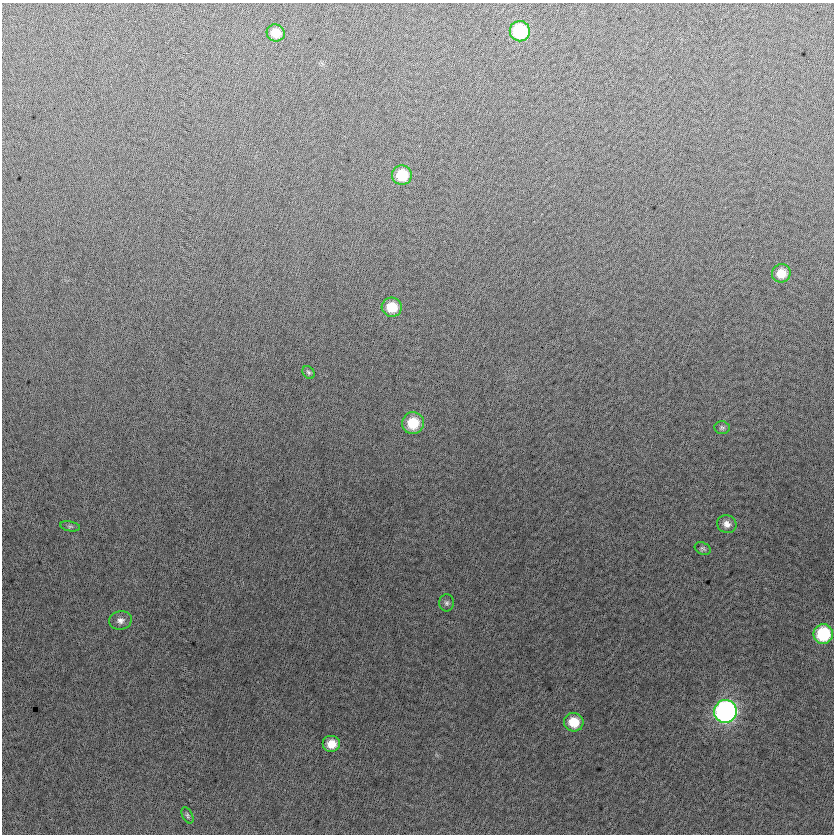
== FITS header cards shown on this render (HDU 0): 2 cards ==
NAXIS1  =                  832
NAXIS2  =                  832

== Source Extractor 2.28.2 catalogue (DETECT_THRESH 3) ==
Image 832 x 832 px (HDU 0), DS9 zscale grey, 1 PNG px = 1 image px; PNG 836 x 836 px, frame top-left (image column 1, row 832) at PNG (2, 3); each listed source drawn as its Kron ellipse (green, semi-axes under 4 px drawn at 4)
Background -5.97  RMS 12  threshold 37.2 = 3 sigma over >= 5 px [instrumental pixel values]
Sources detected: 18; all 18 listed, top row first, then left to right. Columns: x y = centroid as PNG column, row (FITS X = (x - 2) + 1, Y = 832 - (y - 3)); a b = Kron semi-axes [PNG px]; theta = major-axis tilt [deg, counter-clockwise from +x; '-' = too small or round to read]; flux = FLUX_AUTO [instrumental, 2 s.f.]
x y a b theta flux
520 31 10 10 - 61000
276 33 9 8 - 13000
402 175 10 10 - 27000
781 273 9 9 - 13000
392 307 10 9 - 21000
308 372 7 5 -51 1500
413 423 11 11 - 26000
722 428 7 6 - 2000
727 524 10 8 -20 5500
70 526 10 5 -10 1900
703 549 8 6 -24 1900
447 603 8 7 - 2400
120 620 11 9 10 4700
823 634 10 9 - 54000
725 711 11 11 - 280000
574 722 10 9 - 19000
331 744 9 8 - 12000
187 815 8 5 -63 1700